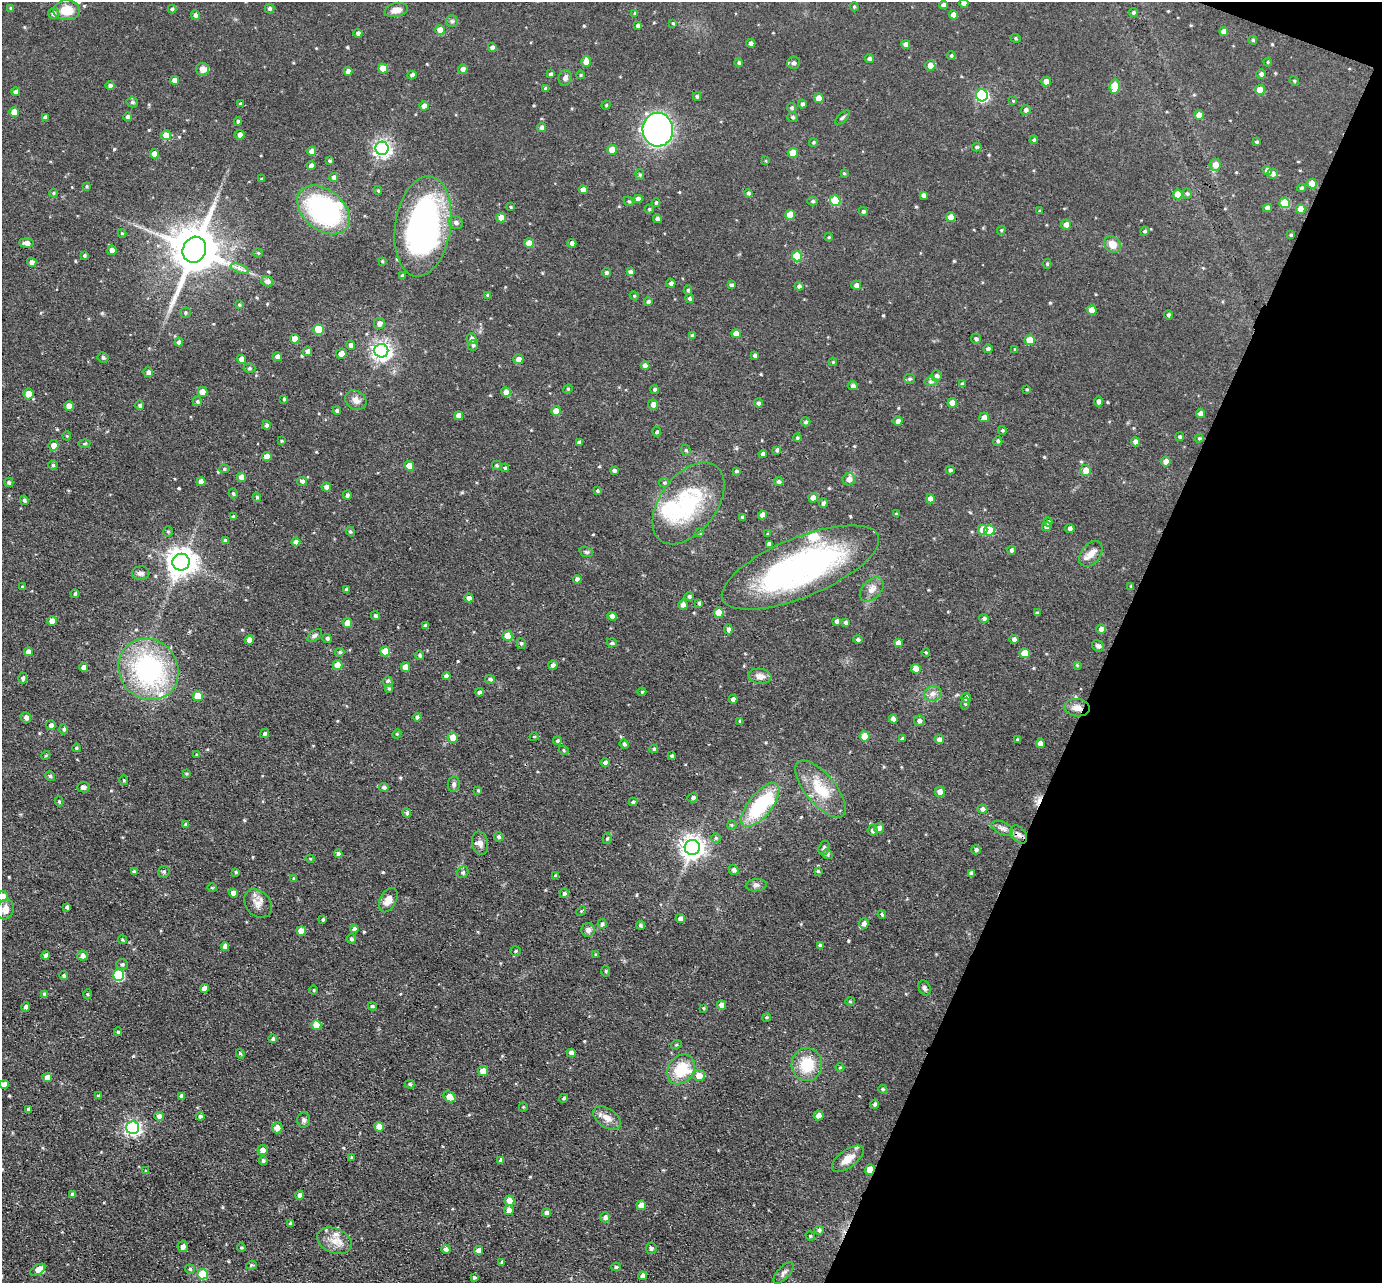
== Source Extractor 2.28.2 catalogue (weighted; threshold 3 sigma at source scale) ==
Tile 8 of 4 x 4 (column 4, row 2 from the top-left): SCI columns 4144-5523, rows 2703-3983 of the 5524 x 5537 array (HDU 1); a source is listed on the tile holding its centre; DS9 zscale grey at full resolution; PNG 1384 x 1285 px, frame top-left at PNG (2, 2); each listed source drawn as its Kron ellipse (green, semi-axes under 4 px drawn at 4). Shown black and unused: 20% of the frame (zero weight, under 3 of 4 exposures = <1% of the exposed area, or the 3 px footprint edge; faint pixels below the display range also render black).
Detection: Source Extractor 2.28.2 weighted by HDU 2 'WHT'; one run over the whole footprint, this tile lists its part. Background 0.0448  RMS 0.0067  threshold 0.0301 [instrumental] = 3 sigma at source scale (4.5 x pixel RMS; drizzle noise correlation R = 1.50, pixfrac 1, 0.05/0.05 arcsec/px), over >= 5 px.
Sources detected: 563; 4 inside a brighter object's white glare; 1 cosmic-ray / hot-pixel residue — neither listed nor drawn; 9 inside a brighter listed object's ellipse — not listed separately; of the other 549, all 500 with FLUX_AUTO >= 0.665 (the completeness limit of this list) listed and drawn (49 fainter detections not listed), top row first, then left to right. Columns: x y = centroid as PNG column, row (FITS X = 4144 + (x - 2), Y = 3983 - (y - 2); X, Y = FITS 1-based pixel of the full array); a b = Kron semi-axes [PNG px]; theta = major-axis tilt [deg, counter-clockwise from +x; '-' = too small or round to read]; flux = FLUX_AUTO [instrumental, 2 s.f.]
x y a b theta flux
964 3 4 4 - 2.9
944 5 4 4 - 2.9
854 7 4 3 - 0.83
11 8 4 4 - 1.1
269 8 5 5 - 1.4
172 9 4 4 - 1.2
67 10 13 10 -2 12
396 10 12 7 12 4.8
635 13 4 4 - 0.89
1133 13 4 4 - 1.4
53 14 5 5 - 2.4
195 15 5 4 - 2.1
953 15 4 4 - 5.1
452 21 6 6 - 1.4
673 23 4 3 - 0.72
638 25 4 3 - 1.6
440 30 5 4 - 7.5
1224 31 4 4 - 4.9
358 33 4 4 - 1.9
1016 38 5 4 - 0.92
1253 40 4 4 - 0.89
751 43 4 4 - 2.2
906 44 4 4 - 2.8
492 47 4 4 - 2.5
951 56 4 4 - 0.96
869 59 4 4 - 1.7
586 62 5 5 - 5.9
1268 62 4 4 - 0.68
739 63 4 4 - 1.4
793 63 6 6 - 2
930 65 5 5 - 4.5
383 68 5 4 - 11
202 69 6 6 - 4.6
463 69 5 5 - 2.6
348 71 4 4 - 3.6
550 74 4 4 - 1.4
1261 74 4 4 - 1.9
412 75 4 4 - 2.3
581 75 4 3 - 0.77
565 78 8 6 73 2.1
174 80 4 4 - 4.4
1294 81 5 4 - 0.83
1046 82 5 4 - 4.5
110 85 4 4 - 1.9
1115 86 7 5 86 17
546 89 4 4 - 2.1
1260 90 5 5 - 11
16 92 4 4 - 2.2
982 95 6 6 - 90
697 96 4 3 - 1.1
819 98 5 4 - 7.5
1013 101 4 3 - 0.72
132 102 6 5 - 1.3
240 104 4 4 - 0.7
802 104 4 4 - 1.6
606 105 5 4 - 0.82
424 106 4 4 - 5.1
792 108 5 4 - 1.2
1026 110 5 5 - 1.9
14 112 5 4 - 9
1199 115 5 5 - 5.2
45 117 4 4 - 2.2
127 117 4 4 - 2
792 117 5 5 - 1.3
843 117 9 4 45 1.2
238 121 4 4 - 1.4
542 127 4 4 - 2.5
658 130 17 15 -88 230
166 135 5 5 - 9.4
240 135 5 4 - 2.7
1034 140 4 3 - 0.87
813 142 4 4 - 0.94
1256 142 3 3 - 1.1
977 147 4 3 - 1.1
382 148 6 6 - 250
612 150 5 5 - 9
312 151 4 4 - 5.2
793 153 5 5 - 11
155 154 4 4 - 7.9
330 161 3 3 - 1
766 161 4 3 - 0.67
1215 165 6 6 - 6.2
311 166 4 4 - 3.6
1267 170 5 4 - 3.3
844 173 4 4 - 0.71
1272 174 5 5 - 2.6
640 175 5 4 - 0.97
334 177 4 4 - 2.2
261 179 3 3 - 0.89
1312 184 5 5 - 8.2
87 186 4 3 - 0.74
1301 188 4 4 - 1.2
378 190 4 3 - 0.94
583 190 4 4 - 4.7
53 193 4 4 - 0.76
749 193 4 4 - 1.5
1187 193 5 4 - 1.2
1178 194 5 5 - 11
923 195 4 4 - 2.2
638 199 4 4 - 3
629 201 5 4 - 1.1
813 201 5 4 - 1.2
835 201 5 5 - 24
656 203 4 3 - 1
1285 203 5 5 - 24
511 207 4 4 - 0.73
1267 208 4 4 - 3.4
649 209 4 4 - 0.83
1301 209 5 4 - 7
323 210 30 20 -40 93
863 211 4 4 - 1.3
1039 211 4 3 - 0.75
790 215 5 5 - 11
951 217 5 4 - 5.5
501 218 5 4 - 6.1
657 219 4 4 - 2
456 222 7 6 - 2.1
1066 224 5 5 - 4
423 226 51 28 81 170
1001 230 4 4 - 0.8
1145 231 4 4 - 1.3
122 233 4 4 - 0.7
1291 235 3 3 - 1.2
829 237 4 4 - 0.75
26 243 7 4 -5 3.6
529 243 5 4 - 7.4
572 243 4 4 - 2
1112 244 9 7 -43 6.6
112 250 5 4 - 3.8
194 250 13 11 67 3100
258 253 4 4 - 0.7
84 255 4 4 - 1.1
797 256 5 5 - 23
382 261 4 3 - 0.83
32 262 5 4 - 3.1
1047 264 5 4 - 0.93
239 268 9 4 -19 2.2
606 272 4 4 - 1.2
630 272 4 4 - 2.1
402 276 4 4 - 1.7
267 281 6 5 - 2.7
671 283 4 4 - 2
731 285 4 4 - 1.5
856 285 5 4 - 3.1
799 286 4 4 - 1.8
688 290 4 4 - 1.1
488 295 4 4 - 1.8
634 296 4 4 - 0.69
689 298 5 4 - 1.3
648 302 4 4 - 1.3
239 305 3 3 - 0.7
1092 310 5 4 - 7.4
185 313 5 5 - 0.99
1168 315 4 4 - 1.7
379 323 5 5 - 3.3
318 329 5 5 - 17
736 334 5 4 - 5.9
692 335 4 4 - 1.3
295 339 5 4 - 8.1
472 339 5 5 - 2.5
976 339 5 5 - 1.6
1030 340 5 5 - 11
179 342 4 4 - 2
351 345 4 4 - 2.2
473 345 5 5 - 1.4
988 349 4 4 - 1.6
1015 349 3 3 - 0.7
307 351 4 4 - 2.3
381 351 7 7 - 330
341 354 5 5 - 4.9
755 355 4 3 - 1.7
103 357 5 5 - 1.5
277 357 5 4 - 2.5
241 359 4 4 - 4.3
518 359 5 5 - 4.4
833 362 4 4 - 0.69
645 366 4 4 - 3.8
249 368 6 4 2 1.1
148 372 5 4 - 2.5
936 376 5 5 - 1.9
910 379 5 5 - 1.1
931 382 7 4 0 1.3
962 384 4 3 - 1.3
853 386 5 4 - 2
568 389 5 4 - 0.77
654 389 4 4 - 1
1027 389 3 3 - 0.68
203 392 5 5 - 6.2
506 392 5 4 - 3.9
28 394 5 5 - 6.8
284 399 4 3 - 1.1
356 400 11 9 -32 4.2
197 401 5 4 - 1.3
1099 401 5 4 - 2.1
758 403 4 4 - 1.9
952 403 5 4 - 6.4
140 405 4 4 - 1.6
653 405 5 5 - 3.7
69 406 5 4 - 6.3
337 410 4 4 - 1.4
556 411 5 4 - 7.5
1201 414 4 4 - 4.1
459 416 4 4 - 4.8
984 417 5 5 - 4.1
898 421 4 4 - 2.8
806 422 5 4 - 1.4
266 425 4 4 - 2.1
1002 430 4 4 - 1.1
657 432 4 4 - 1
67 436 4 4 - 0.7
1180 437 4 4 - 1.1
797 438 4 4 - 1.2
1199 438 4 4 - 0.8
282 441 3 2 - 0.78
998 441 4 4 - 1.3
579 442 4 3 - 2
1135 442 4 4 - 2.8
84 444 6 4 7 0.83
54 445 5 5 - 5
686 450 6 4 -68 1.1
777 450 4 4 - 1.3
763 454 4 4 - 2.1
267 456 4 4 - 5.6
1166 462 5 4 - 4.2
53 465 4 4 - 0.99
496 465 5 4 - 1.1
409 466 5 4 - 11
505 468 4 4 - 1.2
224 469 5 4 - 1.2
950 470 4 4 - 1.5
1086 470 5 5 - 5
614 471 4 3 - 1.5
736 471 4 3 - 1.2
241 477 5 4 - 4.8
849 479 6 6 - 4.5
302 481 5 4 - 2
779 481 5 4 - 1.5
9 482 4 4 - 1.4
201 482 4 4 - 5.3
664 483 5 4 - 0.86
326 487 4 4 - 2.6
597 491 4 3 - 0.88
233 494 5 4 - 0.99
347 495 4 4 - 1.6
257 497 5 4 - 1
813 498 5 4 - 4.3
930 499 5 4 - 5.7
24 500 5 4 - 1.3
688 503 46 28 53 63
823 503 5 4 - 1.7
896 514 4 3 - 0.91
762 515 4 4 - 4.1
233 517 4 3 - 1.6
742 517 4 4 - 0.96
1048 522 4 4 - 1.5
1047 526 5 4 - 3.8
1070 528 5 4 - 2.1
983 530 5 5 - 8.8
989 530 5 5 - 18
168 531 5 4 - 0.91
350 531 5 4 - 1
700 532 4 4 - 1.2
768 534 4 3 - 0.71
225 541 4 4 - 1.6
296 542 4 4 - 3.7
769 544 4 4 - 2.8
1011 550 4 4 - 1.6
586 552 7 5 -19 1.2
1091 554 14 9 51 5.6
181 562 8 8 - 850
800 567 84 29 22 190
141 573 9 6 0 2.4
577 579 4 4 - 2.5
1131 586 3 3 - 0.79
23 587 4 3 - 1.2
346 589 4 3 - 1
872 589 14 9 47 5.2
75 594 4 4 - 1.1
689 596 4 4 - 1.5
469 598 4 4 - 2.9
699 603 3 3 - 1.2
683 605 5 4 - 3
719 613 5 5 - 11
1037 613 4 3 - 1.1
375 616 4 4 - 1.5
612 616 4 4 - 3.8
984 618 5 4 - 1.6
52 621 5 4 - 6
837 621 4 4 - 1.9
347 623 5 4 - 6.6
845 623 4 4 - 1.4
425 626 4 4 - 2.1
728 629 5 4 - 2.4
1101 629 4 4 - 2.6
315 635 8 5 36 1.5
508 636 5 5 - 11
327 638 4 4 - 1.5
1014 639 4 4 - 2.1
249 640 4 4 - 5.2
858 640 4 4 - 1.7
521 643 5 4 - 1.1
612 643 5 4 - 1.4
898 643 4 4 - 4.3
1098 646 6 5 - 1.8
385 651 5 5 - 11
28 652 4 4 - 4.2
340 652 5 4 - 1.3
926 652 4 3 - 0.7
1025 653 5 5 - 11
420 655 4 4 - 1.4
337 665 5 5 - 7.9
553 665 4 4 - 2.4
1077 665 4 4 - 0.69
405 667 5 4 - 5.4
84 668 4 4 - 5.7
148 669 32 29 -49 110
916 669 5 4 - 7.1
446 676 4 4 - 2.8
760 676 11 7 -8 4.6
23 678 5 4 - 2
490 679 5 4 - 1.6
388 681 5 4 - 2.3
389 688 4 4 - 1.1
479 692 4 4 - 2.1
642 692 4 3 - 0.81
933 694 9 7 17 3.5
198 696 5 5 - 11
966 698 5 4 - 2.7
733 699 4 4 - 2.8
965 704 6 4 79 1
1077 708 12 8 -5 5.4
417 717 4 4 - 1.9
26 718 5 5 - 2.4
893 719 4 4 - 3.5
740 721 4 3 - 1.1
919 721 5 5 - 2.1
51 725 5 5 - 2.3
64 729 5 4 - 1.5
265 734 5 4 - 1.3
397 734 4 4 - 0.72
865 736 5 5 - 14
453 737 5 5 - 7
534 737 4 4 - 0.93
902 739 4 4 - 1.4
1017 739 4 3 - 0.69
939 740 5 4 - 3
557 741 4 4 - 1.1
624 744 5 4 - 1.4
1040 744 4 4 - 4.1
76 748 4 3 - 0.79
654 749 4 4 - 1
564 750 5 4 - 0.79
46 755 5 3 - 0.68
197 755 4 3 - 0.93
672 756 4 4 - 1.2
605 762 4 4 - 1.7
186 773 4 3 - 0.83
50 776 5 4 - 1.4
124 780 5 4 - 0.71
454 784 7 6 - 1.8
83 787 6 5 - 2.2
384 787 5 4 - 1.8
820 789 35 15 -50 23
478 790 4 3 - 0.87
940 792 5 5 - 4.3
693 798 5 4 - 1.6
59 801 5 4 - 0.9
633 802 4 4 - 1.2
760 805 27 11 51 49
982 809 5 4 - 2.5
407 813 4 4 - 1.4
186 824 4 4 - 1.5
732 825 5 4 - 0.82
879 828 5 5 - 2.6
1002 828 11 6 -24 2.9
873 830 5 5 - 2.3
1019 834 10 7 -50 3.1
499 837 5 4 - 1.4
716 838 5 5 - 1.1
607 839 5 4 - 1.1
480 843 12 8 -77 3.6
692 848 7 7 - 540
824 848 7 5 72 1.6
976 850 4 4 - 1.5
338 854 4 4 - 2.4
827 854 5 4 - 1.5
310 859 4 4 - 0.75
734 870 5 4 - 2.2
134 871 4 4 - 1.3
818 871 4 3 - 1
164 872 6 5 - 1.1
236 872 3 3 - 0.71
463 872 6 5 - 1.5
971 873 4 4 - 2.6
556 876 4 3 - 0.92
294 879 4 3 - 1.1
756 885 10 6 7 1.9
212 888 4 4 - 0.74
233 893 4 4 - 4
564 893 5 4 - 1.4
2 897 5 5 - 11
388 900 13 8 62 5.1
258 903 16 12 -48 5.8
67 907 3 3 - 1.2
5 909 10 8 66 6.8
581 911 5 4 - 0.78
882 914 4 4 - 1.3
680 918 5 4 - 2.7
323 919 4 3 - 1.1
864 923 5 5 - 3
602 924 4 4 - 1.9
640 925 4 4 - 1.2
354 929 4 4 - 2.2
588 930 7 6 - 2.6
301 931 5 5 - 8.9
351 939 5 4 - 1.5
122 940 5 4 - 0.87
820 945 4 4 - 1.3
225 946 4 4 - 2.9
516 951 5 4 - 1
595 955 4 4 - 0.76
46 956 4 4 - 2.2
82 956 5 5 - 3.1
122 964 6 5 - 1.4
606 971 5 3 - 0.86
119 975 6 5 - 47
64 976 4 4 - 1.2
205 988 4 4 - 4.7
924 988 8 5 -65 1.7
314 990 4 3 - 0.69
45 994 4 3 - 1.6
88 994 5 3 - 0.68
850 1001 4 4 - 0.77
722 1005 4 4 - 5.3
372 1006 4 4 - 1.2
26 1007 4 4 - 2.1
704 1008 4 3 - 0.86
767 1017 4 3 - 0.75
316 1025 5 5 - 8.6
118 1032 4 4 - 1.1
273 1039 4 4 - 1.3
676 1045 5 3 - 0.67
571 1053 4 4 - 3.4
240 1054 5 4 - 0.98
807 1065 16 15 - 21
840 1068 4 4 - 0.73
681 1069 16 12 55 20
483 1071 5 5 - 9.9
699 1075 6 5 - 6.1
47 1077 4 4 - 3.8
4 1084 4 4 - 4.3
410 1084 5 4 - 1.2
883 1089 4 4 - 0.86
99 1096 4 3 - 1.8
182 1096 4 4 - 2.9
450 1097 6 5 - 7.5
564 1098 5 4 - 0.91
875 1104 4 4 - 1.6
523 1107 5 4 - 0.73
29 1110 4 3 - 2
818 1115 5 5 - 3.5
159 1116 5 4 - 3
200 1116 4 4 - 1.9
607 1118 15 9 -35 5.9
304 1120 7 6 - 1.8
379 1127 5 4 - 6.3
133 1128 6 6 - 180
277 1128 5 5 - 4.8
262 1150 5 5 - 3.5
352 1158 4 3 - 0.83
848 1159 18 9 37 7.5
501 1160 4 3 - 1.7
263 1161 4 4 - 1.5
870 1170 5 4 - 11
146 1171 4 3 - 0.84
72 1194 3 3 - 1.3
299 1195 4 4 - 2.5
509 1201 5 5 - 7.1
641 1205 5 4 - 7
509 1210 5 4 - 4.2
547 1213 4 4 - 2.9
605 1217 5 5 - 2.1
291 1223 4 4 - 2.2
819 1230 5 4 - 1.7
810 1236 5 4 - 0.84
334 1241 18 12 -23 8.5
183 1246 5 5 - 2.9
241 1247 4 4 - 0.83
651 1248 5 5 - 1.4
446 1249 4 4 - 2.4
478 1251 4 4 - 4
502 1262 4 4 - 0.98
251 1265 5 4 - 0.75
616 1267 5 4 - 1.5
190 1269 5 5 - 1.3
38 1270 8 4 31 4.6
784 1273 13 6 48 2.4
203 1274 5 5 - 25
643 1276 4 4 - 2.6
474 1277 4 4 - 0.97
Overlapping masked pixels (flux is a lower limit): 3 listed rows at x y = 688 503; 1077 708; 870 1170
Isophote crosses this tile's border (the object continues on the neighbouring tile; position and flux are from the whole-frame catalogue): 3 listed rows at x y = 964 3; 2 897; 5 909